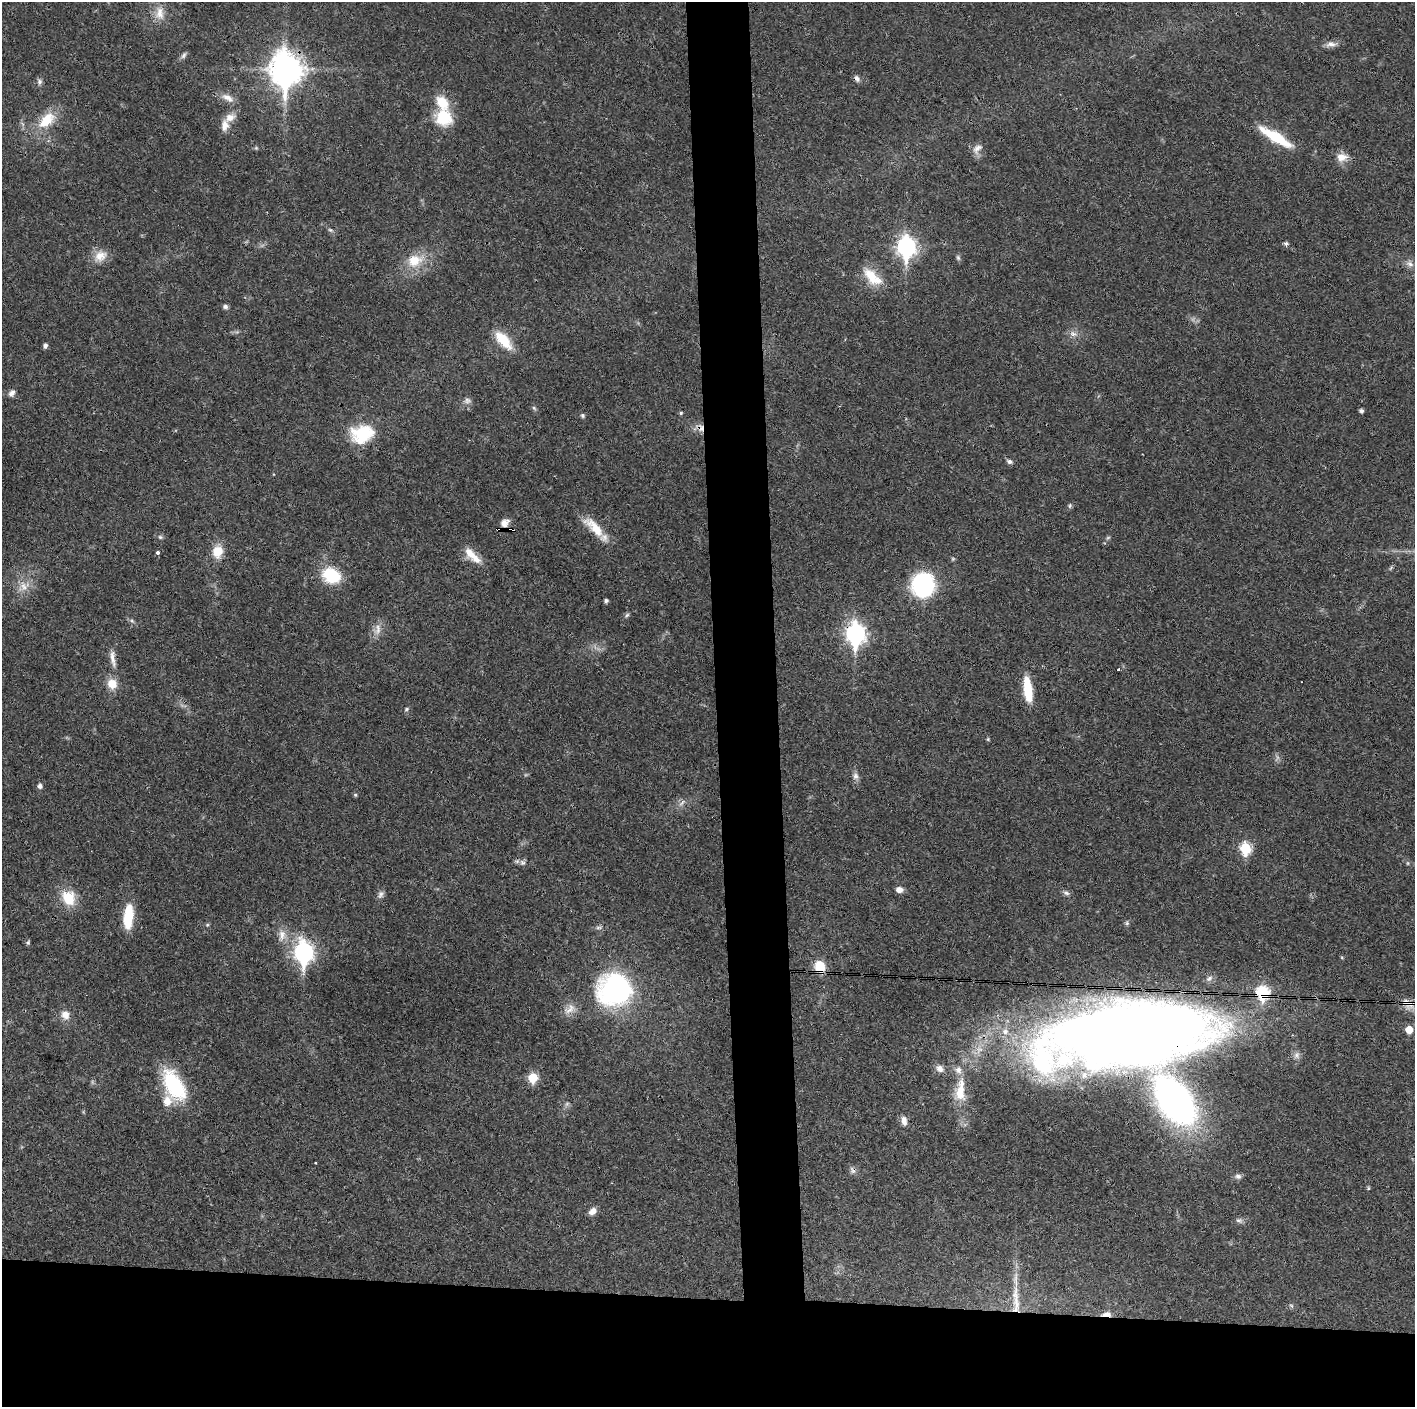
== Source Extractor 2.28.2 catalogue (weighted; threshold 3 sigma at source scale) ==
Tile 8 of 3 x 3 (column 2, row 3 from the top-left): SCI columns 1414-2826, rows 1-1405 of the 4239 x 4216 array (HDU 1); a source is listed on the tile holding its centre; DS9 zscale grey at full resolution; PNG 1417 x 1409 px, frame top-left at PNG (2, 2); no overlay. Shown black and unused: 12% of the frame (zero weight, under 3 of 4 exposures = <1% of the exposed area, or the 3 px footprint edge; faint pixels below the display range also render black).
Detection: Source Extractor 2.28.2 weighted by HDU 2 'WHT'; one run over the whole footprint, this tile lists its part. Background 0.0269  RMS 0.0024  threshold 0.0106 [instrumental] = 3 sigma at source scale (4.5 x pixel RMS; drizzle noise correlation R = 1.50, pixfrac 1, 0.05/0.05 arcsec/px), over >= 5 px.
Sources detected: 105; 3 too faint to see at this stretch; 1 cosmic-ray / hot-pixel residue — not listed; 4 inside a brighter listed object's ellipse — not listed separately; the other 97 listed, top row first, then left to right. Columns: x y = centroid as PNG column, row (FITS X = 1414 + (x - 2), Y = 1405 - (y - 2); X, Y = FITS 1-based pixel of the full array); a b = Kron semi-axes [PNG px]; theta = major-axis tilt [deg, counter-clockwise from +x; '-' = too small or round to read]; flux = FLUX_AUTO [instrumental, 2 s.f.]
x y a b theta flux
160 13 20 12 -90 3.1
1331 44 15 7 6 1.4
184 55 10 6 58 0.68
286 69 13 10 -85 370
857 78 9 6 -58 0.81
39 82 8 7 - 0.73
228 98 19 8 -28 2
230 117 16 10 29 2.2
444 117 23 21 -70 8.2
46 120 27 14 46 6.6
1275 137 45 11 -31 8.7
256 148 5 5 - 0.3
977 149 16 9 51 1.6
1342 157 15 11 10 2.4
330 230 7 4 -43 0.44
1286 244 5 5 - 0.65
906 247 9 7 -90 100
100 256 19 14 34 3.1
958 258 8 5 -64 0.48
415 260 25 17 21 6.4
1410 264 12 8 -29 1.3
872 277 28 13 -43 5.6
225 307 7 6 - 0.59
1073 334 11 8 -6 1.3
503 340 26 11 -49 6.3
45 346 6 5 - 0.62
12 393 10 7 53 0.96
467 401 10 8 10 0.94
534 408 7 4 -45 0.4
1361 411 4 4 - 0.78
681 413 5 4 - 0.3
582 415 5 5 - 0.42
700 428 13 9 -33 1.8
362 434 25 19 17 12
1009 461 7 5 -19 0.71
1070 506 7 5 87 0.43
505 523 12 9 51 1.7
594 527 34 11 -46 5.7
512 529 7 3 -9 2.6
160 537 7 5 -3 0.47
218 551 11 10 - 4.4
158 553 3 3 - 1
472 556 27 10 -44 3.8
1391 568 8 3 46 0.33
331 575 16 12 -27 12
923 585 18 16 -85 34
23 586 16 13 82 3
606 601 4 4 - 0.6
627 615 7 5 37 0.45
132 621 6 4 -44 0.44
377 629 17 9 81 2
855 634 10 8 -86 110
113 658 26 7 -84 2
1119 670 3 3 - 0.74
112 684 12 11 - 3.3
1028 689 26 8 -83 8.1
406 709 6 5 - 0.38
988 739 5 4 - 0.25
855 776 10 8 -78 1
40 786 5 5 - 0.89
355 795 5 4 - 0.32
682 802 13 5 49 0.89
1245 848 7 6 - 17
522 862 8 8 - 0.82
899 890 8 7 - 1.3
1066 893 9 6 -27 0.72
380 894 11 7 60 0.88
68 898 16 13 -60 6.7
128 917 27 10 84 7.7
1127 923 6 5 - 0.42
207 925 5 4 - 0.3
282 935 18 10 86 2.4
28 942 6 5 - 0.37
304 952 10 8 -88 95
820 966 13 11 -63 4.7
616 989 33 30 10 45
1263 993 7 7 - 24
1408 1003 21 14 -29 4
569 1009 19 10 37 2.2
65 1015 13 10 -69 2.1
1409 1029 5 5 - 3.8
1128 1034 148 51 7 500
1297 1055 9 8 - 0.98
940 1068 11 8 -32 1.4
533 1078 6 6 - 9.6
174 1085 27 15 -61 22
960 1092 30 15 90 6.3
167 1101 15 12 73 2.6
1175 1101 38 22 -55 120
904 1121 11 7 -81 1.4
316 1163 3 3 - 0.51
852 1170 11 7 -58 0.82
1238 1176 9 7 -3 0.79
592 1211 10 7 38 1.5
1239 1220 10 6 -13 0.7
1016 1300 50 9 -88 6.7
1106 1314 13 5 4 1.5
Overlapping masked pixels (flux is a lower limit): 12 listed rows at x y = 286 69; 700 428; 512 529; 855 634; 820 966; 1263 993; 1408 1003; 1128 1034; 1175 1101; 852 1170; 1016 1300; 1106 1314